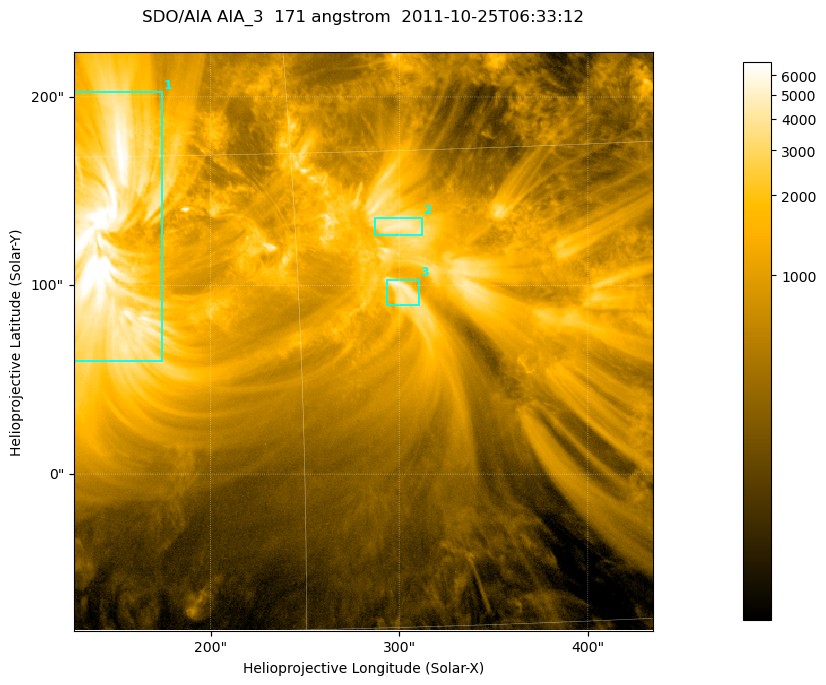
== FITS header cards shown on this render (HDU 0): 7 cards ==
TELESCOP= 'SDO/AIA '
INSTRUME= 'AIA_3   '
WAVELNTH=                  171
WAVEUNIT= 'angstrom'
DATE-OBS= '2011-10-25T06:33:12.34'
CTYPE1  = 'HPLN-TAN'
CTYPE2  = 'HPLT-TAN'

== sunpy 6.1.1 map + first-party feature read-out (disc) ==
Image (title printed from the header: SDO/AIA AIA_3  171 angstrom  2011-10-25T06:33:12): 512 x 512 px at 0.599 arcsec/px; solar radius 965 arcsec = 1609 px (partial field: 3.2% of the solar disc is inside the frame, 100% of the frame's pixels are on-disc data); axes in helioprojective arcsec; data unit not stated in the header (colour bar unlabelled)
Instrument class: DISC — disc imager (sunpy class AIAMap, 171 A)
Bright regions (active regions / flare kernels): reference = the on-disc median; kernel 5 px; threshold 5 sigma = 2891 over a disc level ~635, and >= 1.15x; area >= 262 px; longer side >= 6 px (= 3.6 arcsec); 3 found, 3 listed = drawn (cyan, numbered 1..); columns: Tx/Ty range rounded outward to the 2 arcsec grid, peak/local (2 s.f.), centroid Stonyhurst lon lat
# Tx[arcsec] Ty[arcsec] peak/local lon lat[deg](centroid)
1 126..174 60..204 15 +9 +12
2 286..312 126..136 7.5 +18 +13
3 292..310 90..104 7.9 +18 +10